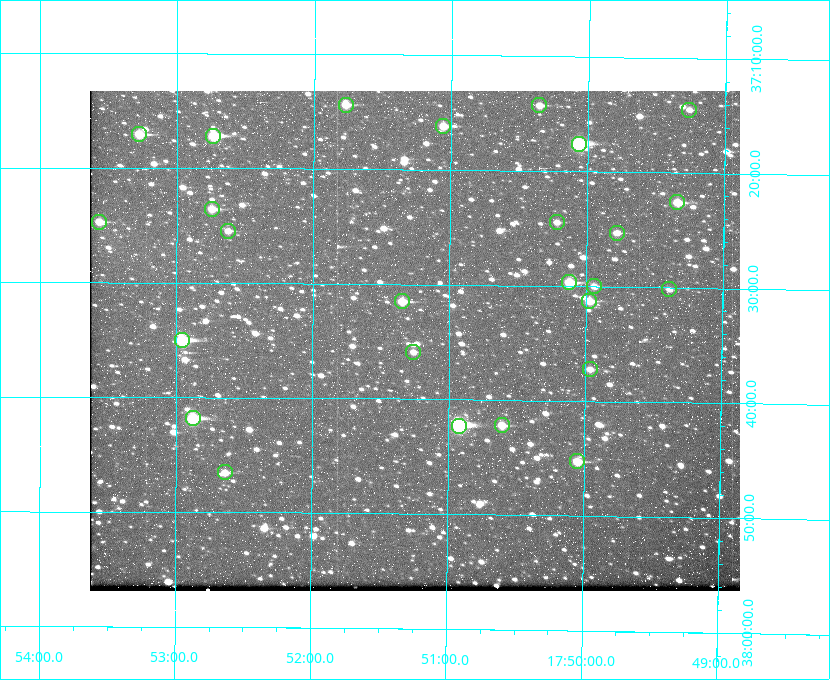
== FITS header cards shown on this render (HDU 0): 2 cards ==
NAXIS1  =                  650
NAXIS2  =                  500

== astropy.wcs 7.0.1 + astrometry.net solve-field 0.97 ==
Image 650 x 500 px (HDU 0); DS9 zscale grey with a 90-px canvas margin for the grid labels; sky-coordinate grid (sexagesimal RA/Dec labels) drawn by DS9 from the SOLVED WCS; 26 Tycho-2 reference stars matched to detected sources circled (green)
Header WCS: none
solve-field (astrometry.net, Tycho-2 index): SOLVED blind (the file carries no WCS)
Solved WCS: RA---TAN-SIP/DEC--TAN-SIP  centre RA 17:51:15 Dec +37:35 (267.81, +37.58 deg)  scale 5.23 arcsec/px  FOV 56.7' x 43.6'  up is +179 deg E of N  parity flipped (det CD > 0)
(file carries no celestial WCS; the grid is the blind solution)
Tycho-2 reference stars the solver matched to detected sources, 26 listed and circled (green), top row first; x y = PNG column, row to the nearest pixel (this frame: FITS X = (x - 90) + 1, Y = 500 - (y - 91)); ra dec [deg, ICRS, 3 dp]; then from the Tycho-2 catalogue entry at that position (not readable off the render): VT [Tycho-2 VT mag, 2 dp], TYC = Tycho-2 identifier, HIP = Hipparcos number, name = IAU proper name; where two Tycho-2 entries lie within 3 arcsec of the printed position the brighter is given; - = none
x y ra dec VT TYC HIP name
346 105 267.943 +37.240 10.39 2620-505-1 - -
539 105 267.589 +37.238 11.09 2619-212-1 - -
689 110 267.316 +37.242 12.03 2619-611-1 - -
443 126 267.764 +37.270 10.17 2620-784-1 - -
139 134 268.319 +37.285 9.88 2620-536-1 - -
213 136 268.183 +37.286 8.98 2620-786-1 87506 -
579 144 267.517 +37.293 8.96 2619-379-1 - -
677 202 267.335 +37.377 10.60 2619-634-1 - -
212 209 268.186 +37.393 10.44 2620-175-1 - -
99 222 268.392 +37.412 10.60 2620-800-1 - -
557 222 267.555 +37.408 11.50 2619-358-1 - -
228 231 268.156 +37.424 11.25 2620-712-1 - -
617 233 267.445 +37.422 11.17 2619-451-1 - -
569 282 267.531 +37.495 10.07 2619-274-1 - -
594 286 267.485 +37.500 11.33 2619-40-1 - -
669 289 267.347 +37.503 12.15 3088-638-1 - -
402 301 267.836 +37.525 9.96 3089-889-1 - -
589 301 267.494 +37.522 10.35 3088-270-1 - -
182 340 268.239 +37.584 8.64 3089-755-1 - -
413 352 267.815 +37.598 11.54 3089-1081-1 - -
590 369 267.491 +37.621 11.40 3088-1284-1 - -
193 418 268.219 +37.697 8.93 3089-671-1 - -
502 425 267.652 +37.703 11.04 3089-693-1 - -
459 426 267.730 +37.705 8.13 3089-1203-1 87349 -
577 461 267.512 +37.755 10.10 3089-2332-1 - -
225 472 268.159 +37.775 11.22 3089-2245-1 - -